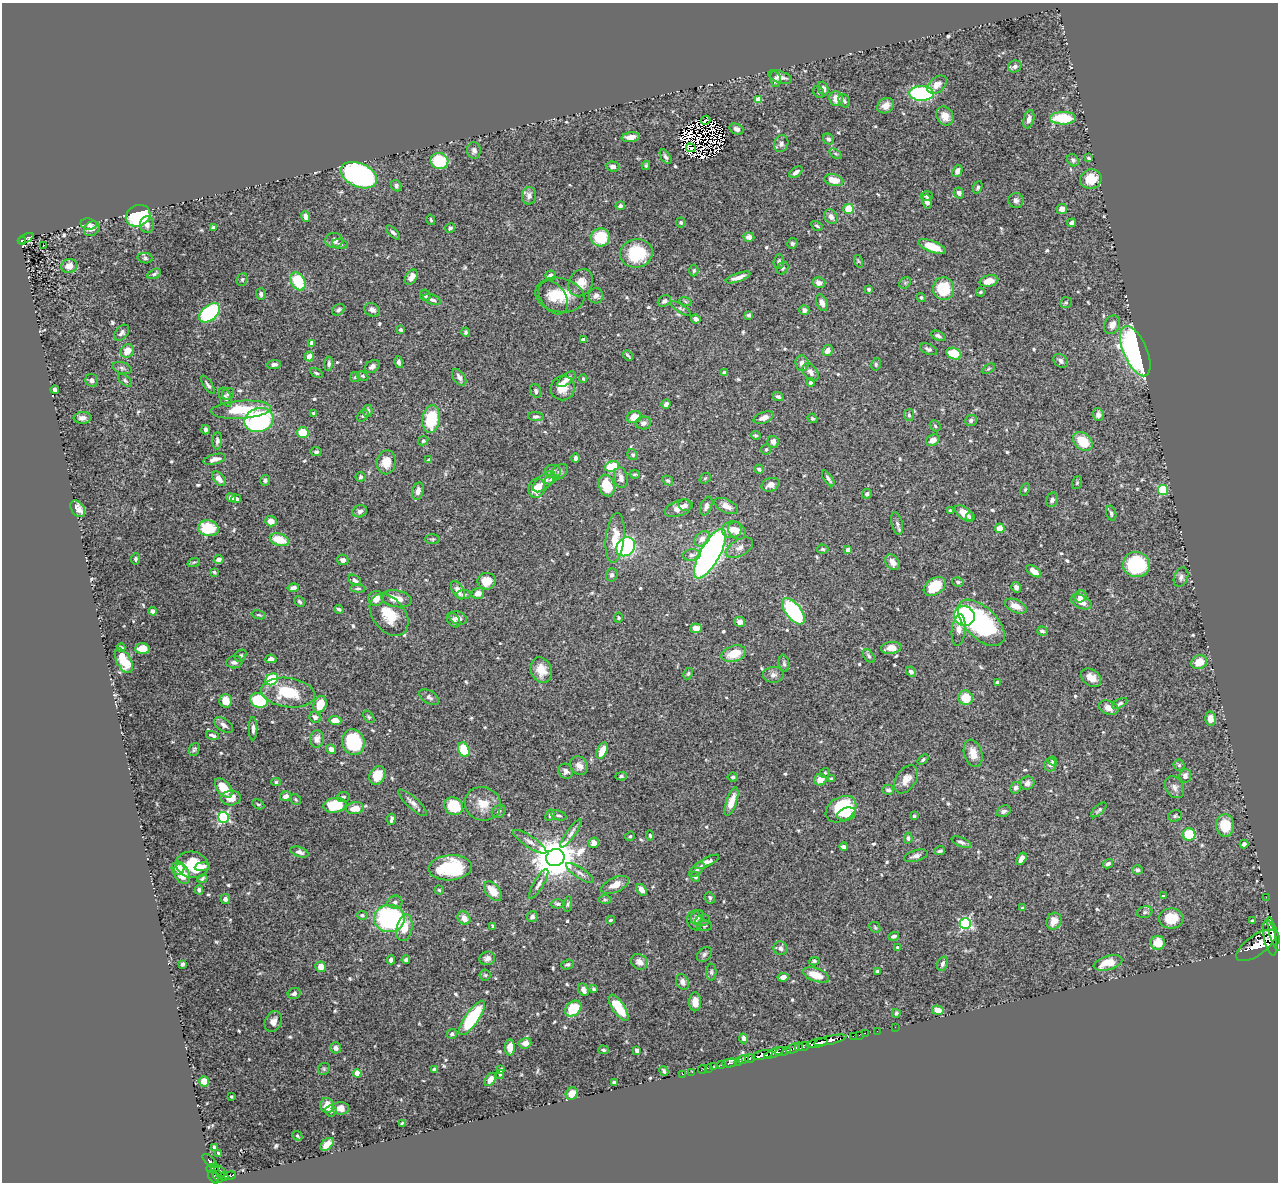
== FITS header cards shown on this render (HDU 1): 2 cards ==
NAXIS1  =                 1276
NAXIS2  =                 1180

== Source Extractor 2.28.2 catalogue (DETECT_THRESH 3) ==
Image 1276 x 1180 px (HDU 1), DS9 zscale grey, 1 PNG px = 1 image px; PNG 1280 x 1184 px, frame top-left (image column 1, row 1180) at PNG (2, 3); each listed source drawn as its Kron ellipse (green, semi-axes under 4 px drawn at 4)
Background 1.18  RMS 0.017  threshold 0.0515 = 3 sigma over >= 5 px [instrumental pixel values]
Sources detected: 633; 8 with non-positive FLUX_AUTO (blend fragments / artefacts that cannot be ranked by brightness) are neither listed nor drawn; of the other 625, the 500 brightest by FLUX_AUTO listed and drawn (125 fainter detections omitted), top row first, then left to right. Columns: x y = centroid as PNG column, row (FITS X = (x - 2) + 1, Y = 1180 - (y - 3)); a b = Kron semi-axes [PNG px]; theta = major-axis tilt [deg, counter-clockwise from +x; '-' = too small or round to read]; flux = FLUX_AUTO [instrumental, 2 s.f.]
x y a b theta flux
1015 66 7 6 - 3.6
780 77 12 6 -20 6.1
775 79 8 5 -77 3.8
937 85 11 7 39 9.9
823 89 7 5 -68 4.7
819 92 6 5 - 1.9
922 93 12 7 -2 150
836 99 7 6 - 12
758 100 4 4 - 17
844 101 7 5 -60 2.9
886 106 9 7 35 10
945 116 10 8 -57 10
1063 118 13 6 1 53
1029 119 9 5 73 5.6
706 120 5 2 - 3.8
736 129 7 5 -20 5.4
631 137 9 5 7 9.3
828 139 6 5 - 3.2
781 144 8 7 - 5
691 148 5 2 - 2.1
474 150 8 7 - 4.1
836 154 7 4 -31 2.1
666 157 8 4 -56 3.3
1089 158 4 3 - 1.6
1073 160 6 5 - 2.9
439 161 9 8 - 48
646 165 4 3 - 1.7
613 166 7 5 -5 3.9
957 171 6 5 - 6.3
796 172 7 4 36 4.6
359 175 19 12 -23 280
1091 179 11 9 13 24
834 180 9 6 -13 15
396 186 6 5 - 3.4
978 187 6 4 68 2.1
959 193 6 5 - 4.6
529 196 9 7 87 4.9
927 196 6 4 0 2.4
1016 200 7 7 - 4.2
927 202 7 5 -79 5
620 206 5 3 - 2.9
849 209 5 5 - 27
1062 209 5 5 - 7.8
138 216 12 10 24 130
306 217 5 4 - 7.1
831 217 7 6 - 5.8
431 220 5 3 - 1.6
681 222 5 5 - 2
1072 223 4 4 - 4.9
89 224 8 5 -8 3.2
147 225 8 7 - 6
817 226 6 4 -31 2.1
214 227 4 3 - 2.3
450 228 5 4 - 2.6
92 229 8 6 38 5.8
393 233 9 4 -45 2.8
600 237 9 9 - 41
749 237 5 4 - 5.6
26 238 8 3 27 110
334 240 8 7 - 6.7
22 241 4 3 - 41
792 243 5 5 - 2.4
340 244 8 4 -12 2.5
43 245 3 2 - 3.5
932 247 14 5 -20 26
636 253 16 14 12 59
145 258 8 5 -9 1.9
858 261 6 4 -72 1.6
779 262 7 5 85 2.6
69 266 8 7 - 10
783 268 7 5 49 2.2
694 271 6 4 88 1.8
154 274 7 4 29 2.7
551 275 5 4 - 6.1
411 277 8 5 57 8.8
738 277 13 3 19 6.6
242 279 6 5 - 2.1
298 281 9 6 -59 44
989 281 9 5 13 12
581 283 14 11 58 13
819 283 6 5 - 5.4
905 283 6 5 - 2.1
869 289 4 3 - 2
943 289 11 10 - 50
980 292 4 3 - 1.5
261 294 6 5 - 3.4
425 295 6 5 - 2
560 295 25 17 -12 32
596 296 7 7 - 4
921 297 4 4 - 2.6
553 298 18 12 -56 15
432 299 9 4 -21 3.7
664 301 7 5 31 3.9
685 301 6 4 -21 1.5
822 303 9 5 -68 5.1
1066 303 6 5 - 1.8
681 308 12 4 -33 2.6
338 310 7 5 33 2.9
372 310 8 6 -24 5.3
804 310 5 5 - 4
210 313 12 7 39 110
749 315 4 4 - 2.9
696 319 5 4 - 4.6
1112 325 9 7 62 6.8
401 330 4 4 - 2
466 332 4 4 - 2.1
122 333 9 6 49 3.7
938 336 8 4 -24 3.2
583 339 4 3 - 2.3
312 343 4 4 - 11
928 349 9 5 -25 3.1
127 351 7 6 - 17
827 351 6 5 - 7.6
1135 351 27 11 -66 300
954 354 8 5 -23 32
309 356 5 4 - 13
628 356 6 2 -46 1.8
1061 361 8 6 -42 4.2
399 362 6 4 -76 3.5
802 363 8 6 -83 6.3
274 364 7 4 3 3.8
329 364 7 4 88 3.8
876 364 6 4 78 1.9
372 366 8 5 36 4.2
122 368 10 5 -16 3.3
988 369 7 4 31 1.6
811 372 10 6 -54 6
316 373 6 4 -32 1.9
724 373 4 3 - 4.2
363 376 6 4 -27 1.7
355 377 5 5 - 1.7
459 377 9 5 -55 5.3
566 379 11 5 38 7.6
583 379 4 4 - 1.7
92 380 6 6 - 4
125 380 8 4 -38 2.4
811 382 4 4 - 5.3
208 385 11 4 -55 2.9
563 388 12 12 - 16
55 390 4 3 - 2.9
536 391 7 5 -73 2.5
228 394 6 5 - 2.7
225 397 10 5 -69 3.2
778 397 5 4 - 2.7
666 404 4 4 - 4.2
241 410 30 9 4 40
368 411 6 5 - 3.8
314 413 4 3 - 2.5
1098 414 6 5 - 6.6
909 415 6 5 - 2.2
363 416 6 4 50 2.1
536 417 7 4 -3 3.5
634 417 7 6 - 15
82 418 9 6 1 5.5
764 418 10 5 19 6.3
812 418 5 4 - 1.7
431 419 14 8 83 50
259 420 14 12 13 150
971 420 6 5 - 3
643 423 8 6 9 4.9
935 426 6 5 - 1.9
205 430 5 3 - 2.7
303 432 5 5 - 23
756 435 5 4 - 1.8
933 440 7 5 27 7.8
217 441 9 5 88 3.4
423 441 5 4 - 2.5
1083 441 11 8 -42 29
773 442 6 5 - 4.7
766 449 5 4 - 2.3
316 452 5 4 - 2.4
633 455 6 5 - 2
576 458 4 3 - 3.5
215 459 12 5 15 6.7
429 460 4 3 - 2.6
386 462 12 9 79 15
612 466 7 5 20 36
759 469 5 4 - 2.7
553 471 8 6 -5 4.3
559 472 9 6 38 3.8
635 474 5 3 - 1.7
360 477 5 5 - 2.9
621 478 10 6 -83 6.3
705 478 6 5 - 1.8
828 478 9 3 -55 2.9
219 479 8 5 -51 7.6
551 479 6 4 28 1.9
265 480 5 5 - 2.6
668 480 6 4 -32 1.7
544 482 14 7 43 7.3
1077 483 6 5 - 1.6
771 485 9 6 18 6.9
607 486 11 7 -73 30
537 488 10 8 70 22
1025 490 6 4 64 1.8
1163 490 5 5 - 68
418 491 9 5 77 6.1
867 494 5 4 - 2.6
231 498 5 4 - 7
236 499 5 4 - 5.3
1052 500 7 5 66 3.5
685 505 6 5 - 4.1
706 506 10 5 69 4.9
726 506 13 6 -26 9.2
679 508 14 7 20 9.9
78 509 9 6 -55 7.8
360 511 7 6 - 5.4
951 511 4 3 - 1.6
964 513 10 6 -37 9.8
1111 513 8 5 -75 2.6
970 517 5 4 - 1.8
271 521 6 5 - 7.8
897 524 11 5 -76 3.9
208 528 10 8 -9 40
1000 528 5 4 - 13
732 530 10 8 16 7.9
737 531 10 7 -40 11
615 538 25 9 84 20
432 539 7 4 0 1.9
702 539 9 6 41 8
279 540 10 6 -18 25
626 547 10 8 47 130
739 548 15 8 30 7.5
823 549 6 4 -2 1.9
848 550 4 4 - 11
710 554 28 10 61 620
692 555 9 5 6 3.9
135 559 5 4 - 2
219 559 5 4 - 5.5
343 560 6 5 - 4.1
194 562 6 4 18 1.6
892 562 9 6 -51 8.1
1136 565 13 12 - 80
1034 571 8 4 -34 8.3
214 572 4 3 - 1.9
612 575 6 5 - 3.5
1181 577 10 7 68 4.1
355 580 7 4 -35 3
487 581 9 8 - 17
958 582 6 4 -12 2.1
935 586 12 8 34 32
1016 587 5 4 - 4
293 588 5 4 - 5.5
358 588 7 4 -4 2.1
458 590 10 5 -60 8
478 593 6 5 - 7
464 595 7 4 10 2.5
1080 596 6 5 - 10
376 598 7 7 - 9.7
396 599 15 8 -9 15
300 602 6 4 -45 2.3
1081 602 11 6 -25 9.8
1016 606 11 6 -24 11
339 609 5 3 - 2.3
153 611 4 3 - 3.4
793 611 15 7 -52 130
259 615 7 4 -13 1.7
389 615 24 16 -52 30
964 616 10 9 - 110
458 618 9 6 -20 6
619 618 5 4 - 1.6
453 620 8 5 -51 3.9
740 622 5 5 - 6
981 623 29 15 -44 170
696 628 6 5 - 11
959 630 16 7 84 7.6
1042 631 5 4 - 2.6
121 648 4 3 - 2.4
142 648 7 5 3 16
891 648 10 6 8 14
734 654 12 8 18 24
241 656 6 5 - 2.3
869 656 8 4 -56 2.8
271 659 5 4 - 4.9
124 661 14 7 -60 28
234 662 8 6 7 3.9
1199 662 8 7 - 18
784 663 9 5 -82 2.6
541 670 13 10 -71 17
911 672 5 4 - 3.3
688 673 6 4 64 2
773 675 10 8 4 4.6
1091 678 11 8 -38 11
272 679 7 5 36 73
997 682 4 3 - 2.3
288 693 27 14 -8 44
429 697 11 6 -30 3.8
966 698 7 7 - 22
259 700 9 7 -19 86
226 701 7 6 - 15
1120 703 8 4 28 2.5
320 704 9 6 67 22
1109 708 10 6 -20 7.1
315 717 6 5 - 4.1
369 717 7 4 -49 1.7
1210 718 7 5 89 11
335 720 6 4 -5 12
224 725 10 6 -35 4.9
253 729 11 4 90 3.8
213 735 7 3 -17 3
317 739 8 7 - 6.9
353 742 13 11 -73 80
194 749 7 5 65 2.2
331 749 5 4 - 7
464 750 8 5 -69 38
602 751 9 5 67 17
973 753 14 9 -73 13
923 759 6 3 39 2
1053 761 4 4 - 2.6
1050 765 7 6 - 4.1
1179 765 5 5 - 1.8
579 766 10 8 -54 7
566 771 8 7 - 4.6
825 773 5 4 - 2
377 775 10 7 59 23
621 776 6 4 2 1.6
1185 776 7 6 - 5.4
733 777 5 4 - 2
831 779 4 3 - 2.1
906 779 15 10 56 12
820 780 6 6 - 13
276 782 5 4 - 1.8
1027 783 7 6 - 4.8
1174 787 11 9 -59 6
224 788 11 6 -52 26
1016 788 6 5 - 4.1
888 790 6 5 - 3.1
285 796 5 4 - 6.7
343 797 6 5 - 2.6
231 798 9 7 6 12
296 799 6 5 - 1.8
731 802 15 5 70 15
412 803 19 5 -42 5.9
258 804 6 4 -28 1.9
483 804 18 16 -20 20
335 805 11 7 8 43
454 806 10 8 -33 38
355 808 9 6 8 17
841 809 16 12 32 60
1099 810 9 4 42 2.5
499 811 7 6 - 2.5
1004 811 7 5 26 3.1
847 814 9 6 15 16
550 815 6 4 64 1.9
559 815 8 4 -19 2.3
914 816 3 3 - 1.8
1175 816 7 5 20 2.1
224 817 5 5 - 140
391 819 6 3 79 3.1
1225 825 11 9 -88 31
571 833 17 4 54 4.7
1189 834 6 6 - 47
650 835 5 4 - 1.9
630 836 5 4 - 1.8
908 838 6 4 84 2.2
530 842 19 5 -33 6.3
961 842 10 4 -23 3.1
594 843 5 5 - 7.2
1244 844 4 4 - 3.7
844 847 4 4 - 4.3
940 851 5 3 - 2.2
299 852 9 5 -18 4
916 856 12 5 16 4.7
555 857 9 8 - 3800
1021 859 7 4 57 6.3
707 862 13 4 27 6
1108 864 5 4 - 3.2
192 865 16 13 -12 37
202 867 7 4 6 4.3
178 868 6 6 - 7.9
450 868 22 12 4 72
697 870 9 5 45 2.6
1137 870 5 4 - 2.4
580 873 16 5 -34 5.8
182 874 11 7 -62 19
695 877 5 4 - 2.5
202 879 5 3 - 2.1
539 884 17 5 59 5.1
615 885 15 7 24 11
199 890 4 3 - 2.7
439 890 4 4 - 1.6
642 890 6 4 -53 6.9
493 891 11 6 -49 19
1163 896 3 3 - 1.9
1266 897 2 2 - 14
710 898 6 5 - 2.3
225 899 5 4 - 4.3
605 900 7 4 0 2.3
395 902 7 6 - 4
558 904 6 4 -1 2.3
568 904 7 4 80 1.9
1022 908 4 3 - 2.1
1145 912 8 6 16 2.8
362 915 5 4 - 2.2
532 917 6 5 - 4
697 917 8 6 55 3.3
389 918 15 14 - 170
464 918 7 6 - 9.5
1171 918 12 10 0 26
611 920 4 3 - 1.7
703 920 7 5 11 2.5
695 921 10 7 -78 4.6
1054 921 8 7 - 10
1252 921 4 3 - 1.6
965 923 6 5 - 160
493 926 4 3 - 2.1
704 926 7 5 2 2.2
875 927 6 5 - 1.7
404 928 13 7 79 19
1274 934 18 4 -73 2900
894 936 5 4 - 4.1
1270 937 18 6 -79 4700
1158 943 7 7 - 22
1256 945 23 10 35 7100
897 947 3 3 - 1.8
780 948 7 6 - 4.3
704 954 8 6 46 2.9
487 958 8 6 16 5.5
391 960 4 4 - 4
406 960 4 3 - 2.8
814 961 5 3 - 1.8
639 962 9 7 -34 7.9
1108 963 15 7 16 25
183 964 4 3 - 2.4
943 964 8 5 69 3.7
568 965 6 5 - 2.2
321 967 5 5 - 11
878 971 4 3 - 1.7
711 972 8 5 -90 2.4
485 975 5 5 - 1.9
816 975 13 6 -20 19
783 977 6 4 8 6
682 982 8 6 -62 4.8
594 989 4 3 - 2.4
583 990 7 5 -59 5.1
294 993 6 5 - 4.7
695 1002 9 6 89 11
619 1008 15 6 -56 35
573 1009 9 6 41 37
938 1010 6 4 -11 9.8
896 1013 4 4 - 2.3
472 1018 20 7 56 81
273 1021 11 8 64 6.2
895 1027 2 2 - 11
877 1031 2 2 - 22
865 1033 2 2 - 18
452 1034 5 5 - 2.9
859 1035 2 2 - 25
853 1036 2 2 - 22
743 1038 5 4 - 4.7
830 1040 17 4 13 2100
525 1043 6 5 - 6.7
817 1043 11 3 14 2000
804 1046 5 3 - 300
510 1047 8 5 -89 12
799 1047 4 3 - 360
336 1048 5 5 - 4.7
793 1049 7 3 18 820
604 1050 5 4 - 1.6
637 1050 4 3 - 3.2
783 1051 8 3 9 430
774 1053 11 3 24 790
763 1055 10 4 15 3600
750 1058 5 3 - 610
744 1059 5 4 - 1100
739 1061 3 3 - 440
730 1063 7 3 10 320
722 1065 4 3 - 230
713 1067 3 3 - 69
708 1068 3 2 - 26
324 1069 6 5 - 1.7
434 1069 4 3 - 2.2
501 1069 4 4 - 2
702 1069 4 2 - 25
664 1071 5 3 - 2.4
692 1072 2 2 - 13
357 1073 4 4 - 24
500 1074 4 4 - 1.6
683 1074 2 2 - 8.4
490 1079 7 4 58 7.9
204 1081 5 5 - 18
614 1083 4 4 - 3.3
572 1094 6 5 - 14
231 1097 3 3 - 1.7
327 1105 7 6 - 15
340 1108 9 6 0 10
331 1111 5 5 - 3.2
402 1123 4 3 - 1.7
297 1136 5 4 - 1.6
327 1144 8 5 42 11
214 1147 4 3 - 2.5
218 1153 4 3 - 1.7
210 1161 9 3 -43 93
215 1167 3 2 - 44
211 1169 4 4 - 91
220 1171 7 2 -43 90
217 1174 9 3 -64 350
230 1175 6 3 12 320
224 1176 4 3 - 260
213 1177 7 4 -55 650
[125 fainter detections neither listed nor drawn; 8 non-positive-flux detections neither listed nor drawn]